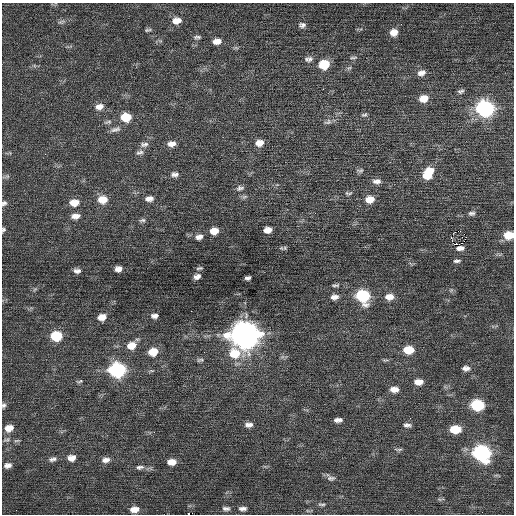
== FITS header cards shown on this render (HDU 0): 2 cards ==
NAXIS1  =                  512 / Axis length
NAXIS2  =                  512 / Axis length

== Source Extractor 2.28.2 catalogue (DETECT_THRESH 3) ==
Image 512 x 512 px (HDU 0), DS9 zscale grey, 1 PNG px = 1 image px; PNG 516 x 516 px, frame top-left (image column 1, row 512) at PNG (2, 3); no overlay
Background 0.421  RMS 0.75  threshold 2.26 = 3 sigma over >= 5 px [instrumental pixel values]
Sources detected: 98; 1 with non-positive FLUX_AUTO (blend fragments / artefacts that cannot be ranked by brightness) is not listed; the other 97 listed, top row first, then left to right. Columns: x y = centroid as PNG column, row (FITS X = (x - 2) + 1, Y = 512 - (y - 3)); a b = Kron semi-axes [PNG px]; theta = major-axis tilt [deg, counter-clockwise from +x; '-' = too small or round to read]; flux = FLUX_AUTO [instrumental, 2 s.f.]
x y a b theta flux
177 21 11 8 9 470
61 22 10 5 17 140
302 25 9 6 6 170
148 30 9 4 9 94
394 32 9 8 - 440
197 37 9 4 0 110
217 41 9 6 5 380
353 57 10 3 4 81
310 59 8 8 - 190
324 64 9 7 12 1500
421 73 10 7 18 270
323 89 2 2 - 360
461 91 8 5 17 120
424 99 9 7 12 560
99 107 11 8 12 320
485 108 10 8 -1 11000
364 115 8 4 21 88
126 117 9 8 - 1200
108 122 11 4 10 120
328 122 10 6 20 160
115 129 14 6 15 210
259 143 9 7 10 390
144 144 12 7 8 200
171 144 10 7 9 300
140 152 12 5 17 170
45 154 3 2 - 50
360 171 10 5 -3 110
428 173 13 9 54 1300
175 174 10 6 4 190
7 176 6 5 - 92
377 181 11 6 4 230
240 188 10 6 13 160
348 193 11 5 -3 100
103 199 11 8 5 660
149 199 10 6 7 260
370 199 9 7 7 570
4 203 7 6 - 130
74 203 10 7 4 540
472 213 9 6 6 130
75 216 11 6 7 300
142 220 9 5 11 120
3 229 6 5 - 88
267 230 7 5 10 380
214 231 8 6 9 500
458 231 3 2 - 13000
509 235 9 7 2 980
199 237 10 6 17 230
451 238 2 2 - 130
456 243 3 2 - 83
285 248 6 5 - 82
457 261 8 4 2 110
199 268 7 3 9 76
118 269 6 5 - 260
77 271 9 6 1 190
197 276 6 5 - 190
248 278 6 4 13 130
335 285 11 4 4 110
363 296 9 8 - 4200
334 297 9 6 5 260
389 297 11 7 2 400
191 311 2 2 - 120
154 316 8 5 3 190
102 317 8 6 14 430
245 334 12 10 0 62000
56 336 9 7 7 2000
131 346 10 8 14 580
408 350 9 6 1 1100
153 352 10 8 11 800
235 353 18 12 -3 1400
200 360 10 5 4 110
466 368 9 6 -3 210
117 370 10 8 3 8600
80 381 9 4 9 89
418 382 9 6 1 410
394 389 9 6 -3 360
3 405 7 5 63 110
477 405 9 7 -4 3400
338 420 7 4 4 200
249 425 9 5 3 230
407 425 9 5 0 150
9 428 9 7 16 440
455 429 9 6 -1 1200
6 439 10 4 13 110
16 441 9 4 1 90
399 449 11 4 0 97
482 453 10 8 -16 10000
71 458 10 7 7 330
53 459 11 6 13 180
106 460 10 6 10 270
172 462 8 6 3 470
8 465 8 6 11 220
140 467 12 7 6 200
331 478 12 8 -1 190
321 504 11 4 -4 110
226 508 10 6 -3 160
243 508 10 5 2 180
134 509 10 6 4 450
At the frame edge (FLAGS 8, measured only in part): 4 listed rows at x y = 4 203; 3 229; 509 235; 3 405
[1 non-positive-flux detection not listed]